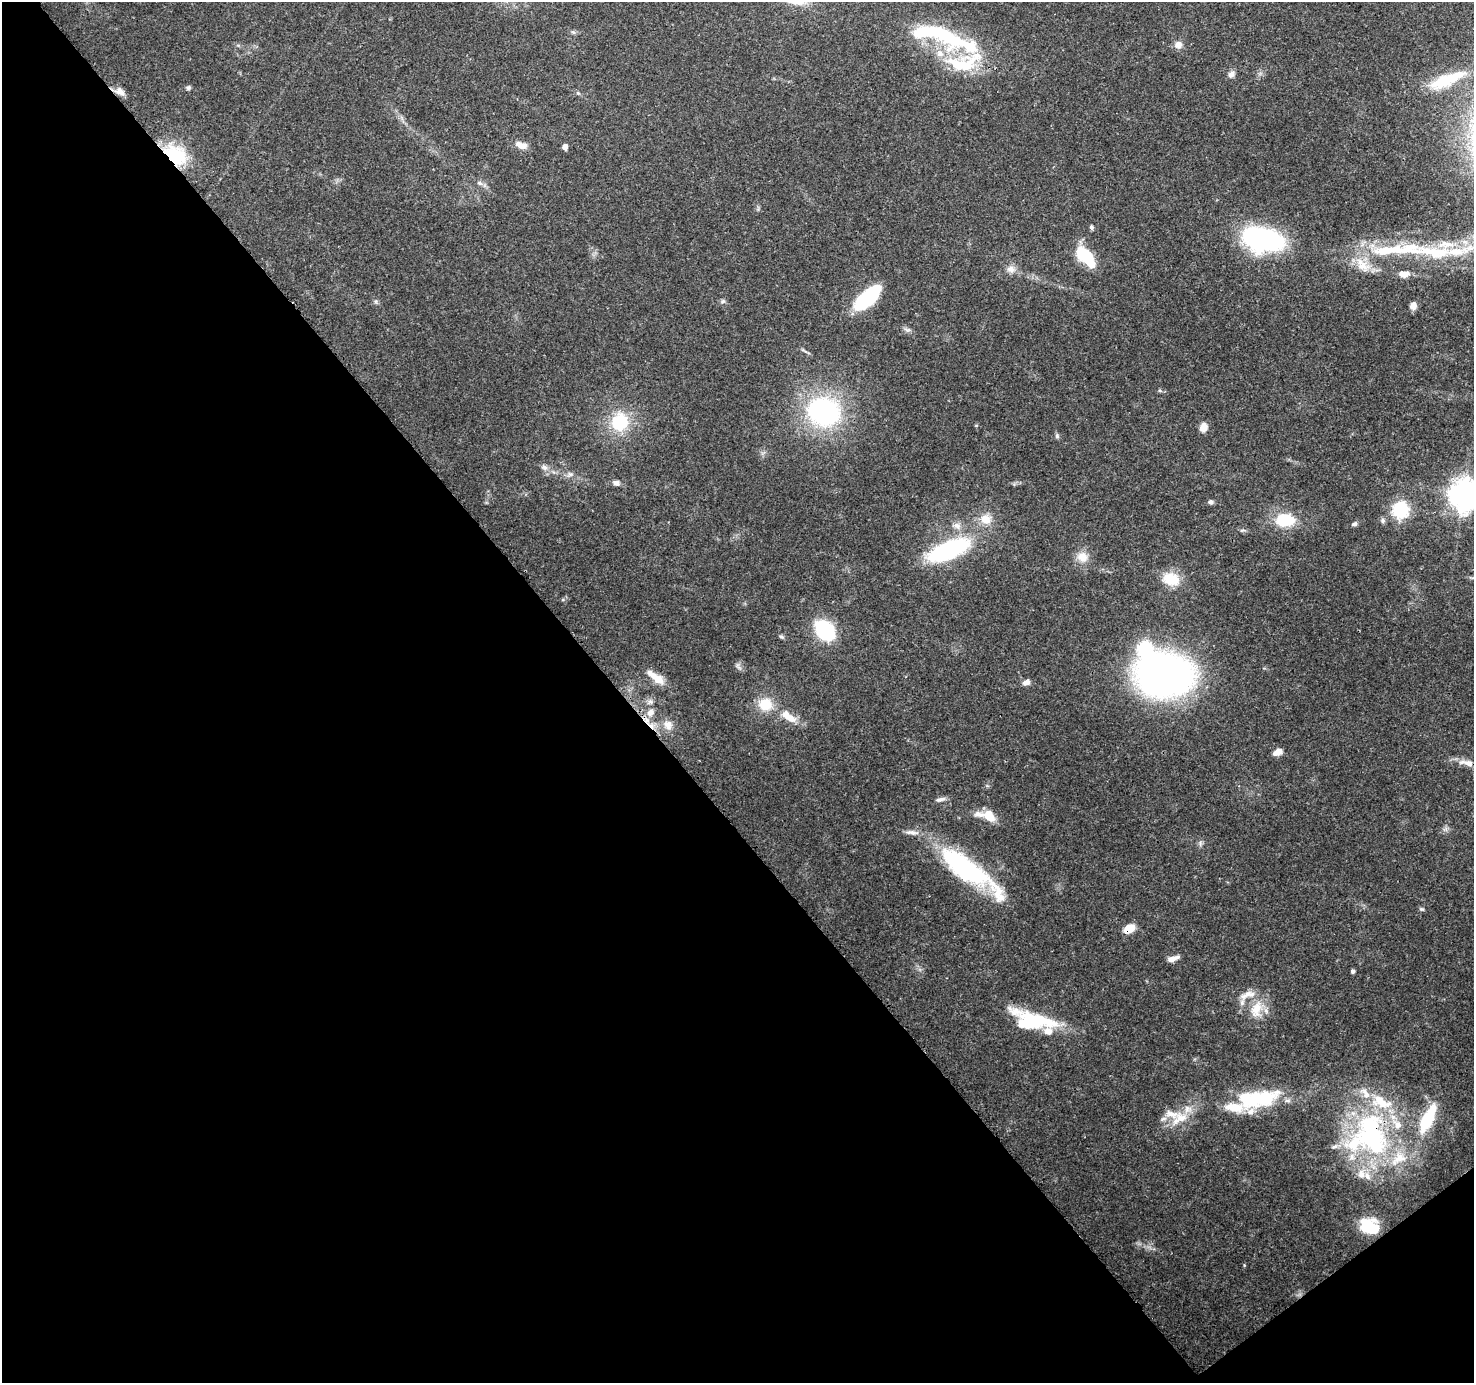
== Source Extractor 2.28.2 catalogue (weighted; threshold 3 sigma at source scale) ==
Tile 14 of 4 x 4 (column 2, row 4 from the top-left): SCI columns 1567-3038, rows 212-1592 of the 6088 x 6013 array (HDU 1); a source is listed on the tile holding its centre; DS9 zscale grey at full resolution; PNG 1476 x 1385 px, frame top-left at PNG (2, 2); no overlay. Shown black and unused: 43% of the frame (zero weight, under 3 of 4 exposures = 8% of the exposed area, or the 3 px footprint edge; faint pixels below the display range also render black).
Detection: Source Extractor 2.28.2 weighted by HDU 2 'WHT'; one run over the whole footprint, this tile lists its part. Background 0.0917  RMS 0.0036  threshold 0.0164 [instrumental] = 3 sigma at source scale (4.5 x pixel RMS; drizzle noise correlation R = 1.50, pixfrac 1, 0.0396/0.0396 arcsec/px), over >= 5 px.
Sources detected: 93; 5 inside a brighter object's white glare — not listed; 24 inside a brighter listed object's ellipse — not listed separately; the other 64 listed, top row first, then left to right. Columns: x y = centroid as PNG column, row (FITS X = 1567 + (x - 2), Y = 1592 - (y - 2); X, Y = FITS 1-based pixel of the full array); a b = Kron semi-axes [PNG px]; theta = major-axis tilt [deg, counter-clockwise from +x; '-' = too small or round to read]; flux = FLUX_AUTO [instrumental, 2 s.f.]
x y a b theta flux
573 32 6 5 - 0.62
943 34 92 19 -27 38
1178 45 11 9 13 2.1
1231 74 9 7 52 1.7
1448 79 48 13 23 16
188 88 6 5 - 0.64
120 91 12 8 -44 2.5
521 145 15 8 -18 3.2
565 147 5 4 - 1.8
175 155 28 20 -35 18
479 183 7 5 -20 0.97
1091 227 5 4 - 0.8
1263 239 29 16 -12 83
1391 250 79 13 3 26
1085 256 19 11 -41 18
1363 265 25 13 -44 7.4
1011 269 11 9 7 2.2
1403 274 12 7 -1 2.9
867 298 29 12 42 30
723 301 6 4 43 0.66
1413 306 8 7 - 2.2
824 412 36 29 -17 55
620 422 22 20 69 16
1204 427 10 8 76 2.7
1057 436 7 5 -89 0.7
544 467 9 7 -33 1.4
570 474 8 6 -14 1.1
616 483 7 6 - 1.4
1464 494 10 9 - 450
1211 502 6 6 - 0.98
1400 509 7 7 - 84
986 519 16 13 -5 4.8
1285 520 15 10 -2 17
1383 520 7 7 - 0.86
1354 524 7 5 21 0.78
957 526 10 8 -33 2.1
948 550 35 14 22 54
1082 557 15 13 -41 4.4
1171 579 21 15 -17 8.5
825 630 15 11 -46 38
1164 675 37 28 -1 210
656 677 26 8 -38 5.6
1026 682 9 6 10 1.8
650 702 7 5 0 0.94
765 705 17 15 -10 7.9
650 713 11 9 50 3
789 717 27 11 -36 6.1
668 725 15 11 -66 3.3
1277 752 11 7 27 2.3
1467 763 25 8 -8 4
941 799 15 5 10 1.3
989 816 15 10 -49 5.6
967 870 71 18 -36 59
1422 909 6 5 - 0.56
1129 928 12 7 30 5.4
1173 959 13 5 16 2.4
1353 971 5 5 - 0.73
1247 995 25 9 15 4
1256 1009 25 14 69 7.5
1039 1019 29 15 -6 12
1234 1107 72 15 6 20
1428 1118 42 14 65 17
1371 1136 72 46 -74 76
1369 1226 21 16 -19 12
Overlapping masked pixels (flux is a lower limit): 3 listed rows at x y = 175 155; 1129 928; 1371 1136
Isophote crosses this tile's border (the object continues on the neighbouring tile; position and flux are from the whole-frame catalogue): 1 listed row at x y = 1464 494
Unlisted compact peaks at least as high as the median listed source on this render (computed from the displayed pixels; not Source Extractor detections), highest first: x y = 1244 1265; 907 330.